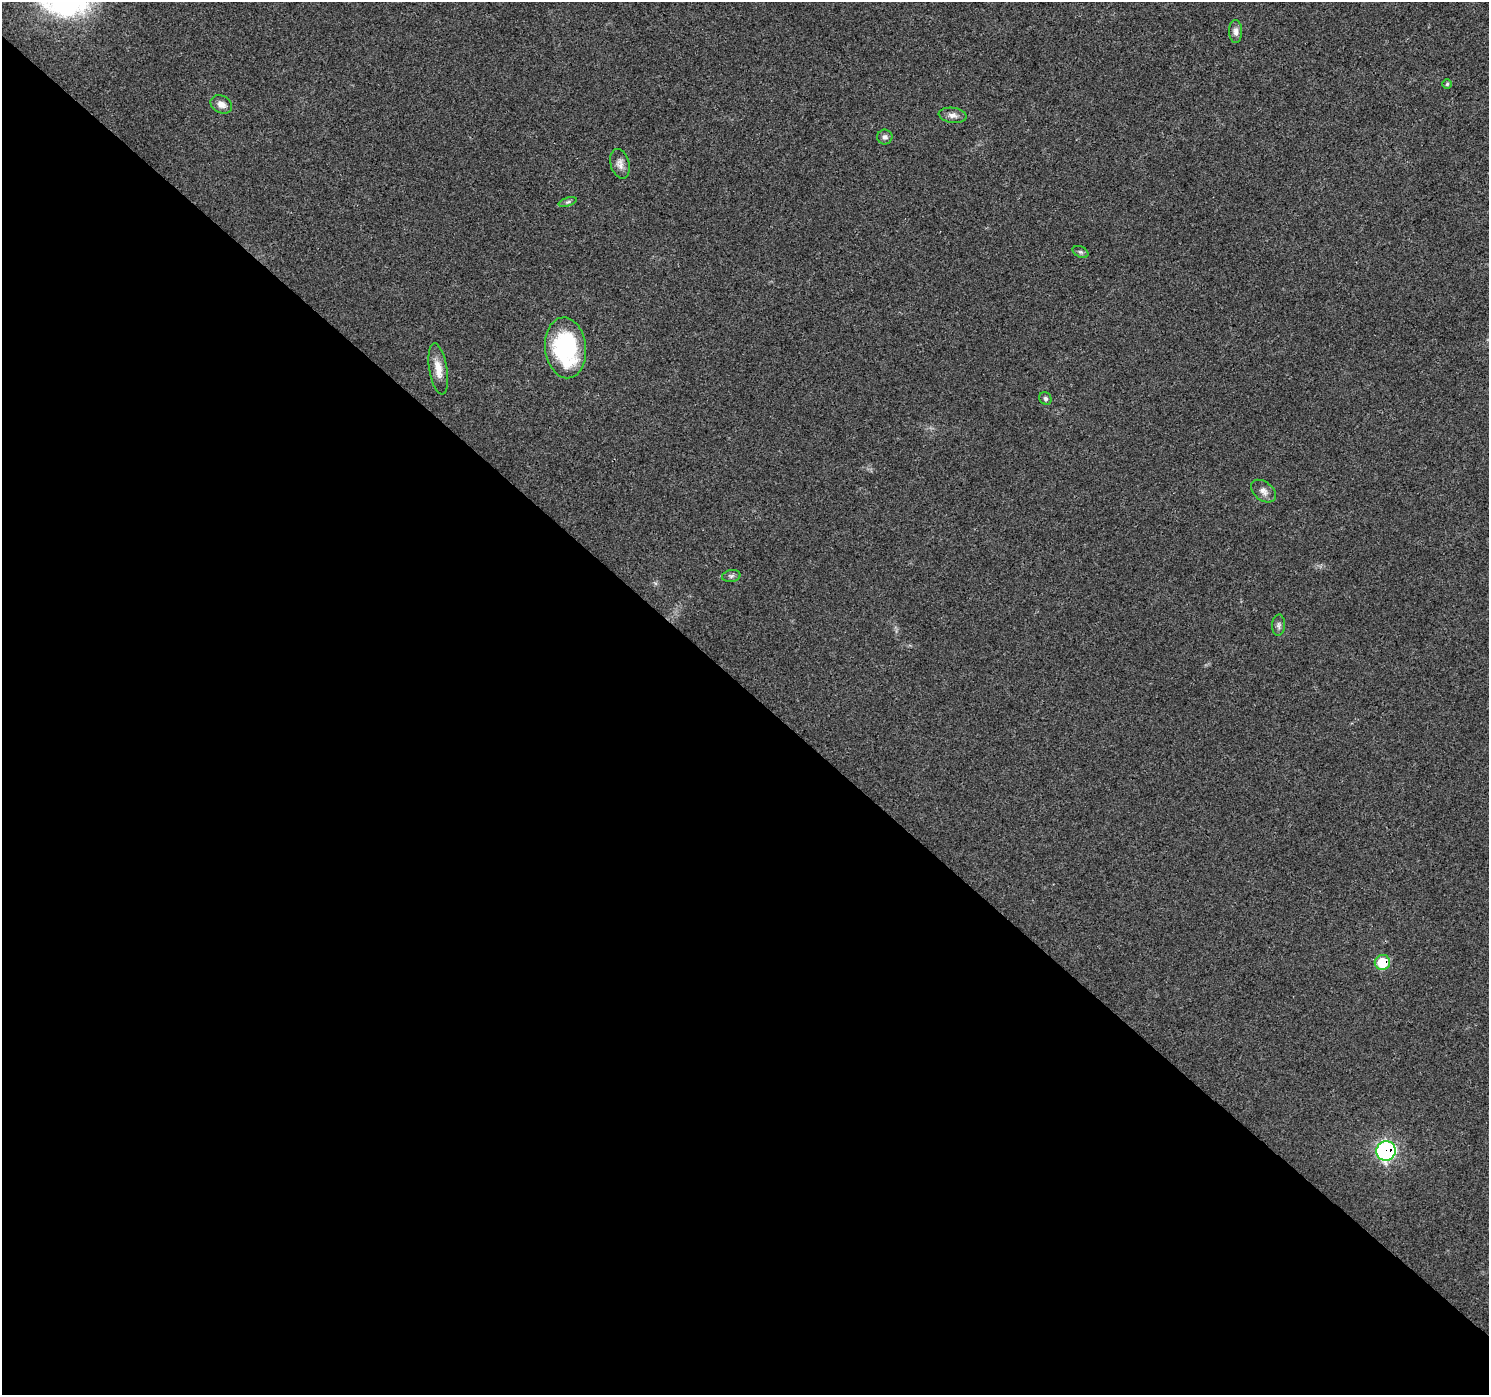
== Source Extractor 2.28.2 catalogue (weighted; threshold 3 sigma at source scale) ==
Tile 14 of 4 x 4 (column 2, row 4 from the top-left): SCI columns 1567-3053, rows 297-1689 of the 6101 x 6099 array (HDU 1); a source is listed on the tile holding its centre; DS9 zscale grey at full resolution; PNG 1491 x 1397 px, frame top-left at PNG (2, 2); each listed source drawn as its Kron ellipse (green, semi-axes under 4 px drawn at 4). Shown black and unused: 51% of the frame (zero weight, under 3 of 4 exposures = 7% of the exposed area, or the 3 px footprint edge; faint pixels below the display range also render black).
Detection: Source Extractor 2.28.2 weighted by HDU 2 'WHT'; one run over the whole footprint, this tile lists its part. Background 0.0206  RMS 0.0036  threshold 0.0164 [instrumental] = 3 sigma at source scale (4.5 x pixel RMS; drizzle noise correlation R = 1.50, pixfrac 1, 0.0396/0.0396 arcsec/px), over >= 5 px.
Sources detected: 16; all 16 listed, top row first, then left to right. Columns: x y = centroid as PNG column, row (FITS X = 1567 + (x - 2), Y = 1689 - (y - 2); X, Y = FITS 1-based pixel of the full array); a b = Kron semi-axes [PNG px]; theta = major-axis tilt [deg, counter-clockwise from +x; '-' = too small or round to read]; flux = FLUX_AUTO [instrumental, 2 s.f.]
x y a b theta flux
1236 31 11 6 -88 1.8
1447 84 5 4 - 0.55
221 104 11 8 -27 2.7
953 115 14 7 -7 2
885 137 7 7 - 1.1
620 164 15 9 -74 2.3
568 202 9 4 18 0.77
1080 252 8 5 -26 0.78
566 348 30 20 -83 41
438 369 26 9 -81 4.7
1045 398 6 5 - 0.75
1263 491 14 9 -38 2.1
731 576 9 6 10 0.96
1279 625 10 6 86 1.2
1382 962 8 7 - 13
1386 1151 10 9 - 71
Overlapping masked pixels (flux is a lower limit): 2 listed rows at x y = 1382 962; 1386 1151